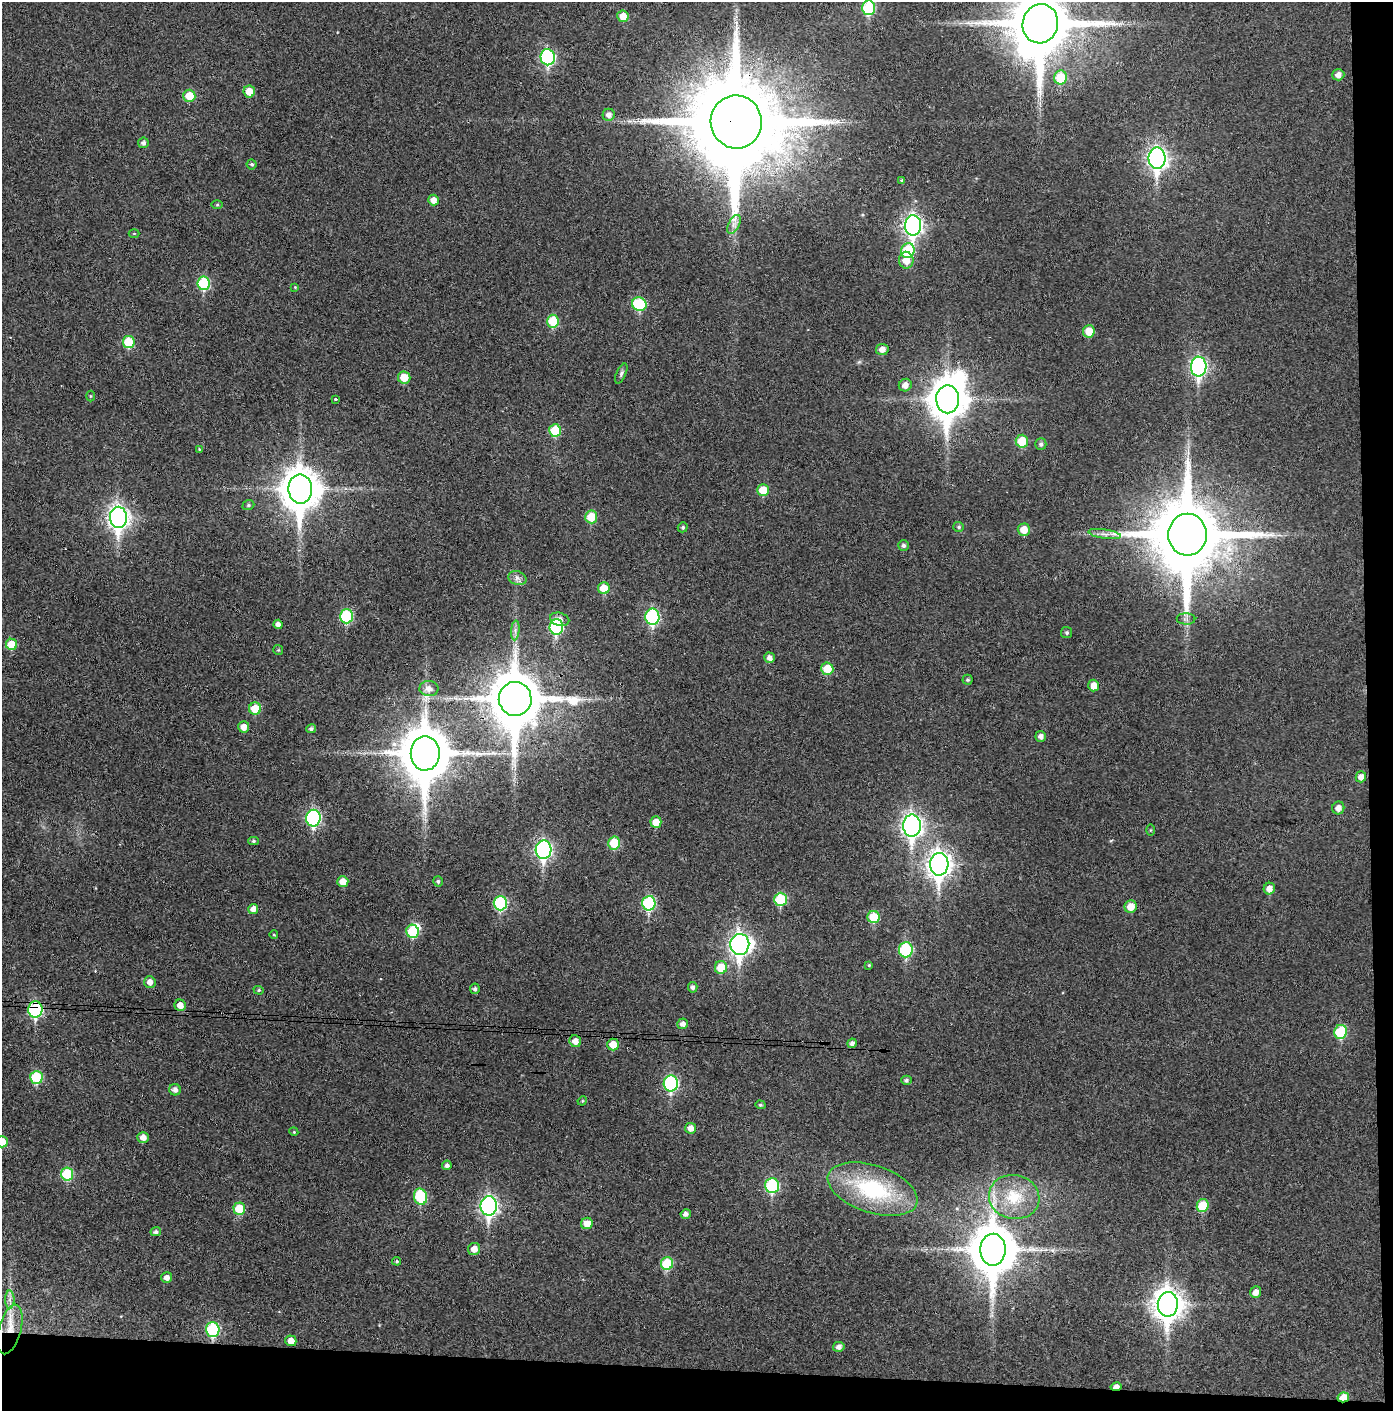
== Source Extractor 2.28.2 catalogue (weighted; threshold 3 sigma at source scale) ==
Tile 9 of 3 x 3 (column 3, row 3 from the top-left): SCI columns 2857-4247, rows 4-1412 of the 4319 x 4236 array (HDU 1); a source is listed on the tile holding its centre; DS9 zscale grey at full resolution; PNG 1395 x 1413 px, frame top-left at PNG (2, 2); each listed source drawn as its Kron ellipse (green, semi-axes under 4 px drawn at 4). Shown black and unused: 5% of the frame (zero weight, under 3 of 4 exposures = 6% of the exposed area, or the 3 px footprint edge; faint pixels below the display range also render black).
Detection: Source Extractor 2.28.2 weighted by HDU 2 'WHT'; one run over the whole footprint, this tile lists its part. Background 0.0357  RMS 0.0051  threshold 0.023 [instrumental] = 3 sigma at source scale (4.5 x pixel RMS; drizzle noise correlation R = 1.50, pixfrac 1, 0.05/0.05 arcsec/px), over >= 5 px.
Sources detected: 147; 2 inside a brighter object's white glare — neither listed nor drawn; the other 145 listed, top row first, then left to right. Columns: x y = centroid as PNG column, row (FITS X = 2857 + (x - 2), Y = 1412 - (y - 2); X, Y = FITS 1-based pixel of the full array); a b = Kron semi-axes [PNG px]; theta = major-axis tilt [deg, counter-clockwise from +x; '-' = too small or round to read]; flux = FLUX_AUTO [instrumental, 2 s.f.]
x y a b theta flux
869 8 7 6 - 35
623 16 6 5 - 6.4
1040 24 20 17 75 4500
548 57 8 7 - 73
1338 75 6 5 - 2.9
1061 77 7 6 - 16
249 92 6 5 - 7.2
189 96 6 6 - 11
609 115 6 6 - 2.7
736 122 26 25 - 11000
143 143 5 5 - 1.6
1157 158 11 8 90 210
252 164 5 5 - 0.91
902 180 4 4 - 0.66
433 200 5 5 - 3.6
217 205 6 4 1 0.61
734 224 10 5 63 2.3
913 225 10 8 88 200
134 233 5 3 - 0.42
908 251 7 6 - 25
906 260 8 7 - 6.8
204 283 7 6 - 31
295 287 4 4 - 0.42
639 304 7 6 - 29
553 321 6 6 - 17
1089 331 6 5 - 8.6
129 342 6 6 - 18
882 349 6 5 - 3.1
1199 367 10 8 88 120
621 373 10 5 66 1.3
404 377 6 6 - 8.3
905 385 6 6 - 3
90 396 5 3 - 0.48
335 399 3 3 - 1.2
948 399 14 11 -90 1200
555 431 6 6 - 17
1022 441 6 6 - 13
1041 444 6 5 - 1.5
199 449 3 3 - 0.36
300 489 14 12 -89 1300
763 490 6 6 - 11
248 505 6 5 - 0.82
118 517 10 8 -89 280
591 517 6 6 - 11
683 527 5 4 - 0.97
959 527 5 5 - 0.89
1024 530 6 6 - 6.8
1105 534 16 4 -9 2.7
1187 535 21 19 -90 6100
903 545 5 5 - 1.2
517 578 9 6 -17 2.2
604 588 6 6 - 8.8
346 616 7 6 - 33
652 617 8 7 - 61
560 619 10 6 -14 2.7
1186 619 9 5 0 1.5
278 624 4 4 - 2.2
556 627 8 7 - 49
515 630 10 4 85 1.7
1067 633 5 5 - 0.95
11 644 6 5 - 11
278 650 5 5 - 0.6
770 658 5 5 - 2.6
827 669 6 6 - 11
968 680 5 5 - 0.85
1094 686 6 5 - 4.7
429 689 9 7 -2 3.2
515 699 17 16 - 3300
255 709 6 6 - 11
244 727 5 5 - 4.3
311 729 5 4 - 1.3
1041 736 5 5 - 2.4
425 753 17 14 -89 2700
1361 777 5 5 - 2.8
1338 808 6 6 - 3.3
313 818 8 7 - 79
656 822 6 5 - 7.2
912 826 11 8 -90 250
1151 830 6 4 90 0.47
253 841 5 4 - 0.86
614 843 6 6 - 16
544 850 9 8 - 130
939 864 11 9 87 390
438 881 5 4 - 0.89
343 882 5 5 - 5.2
1269 889 6 5 - 4.1
781 899 6 6 - 24
500 903 7 6 - 42
649 903 7 6 - 42
1131 907 6 6 - 6.6
253 909 5 5 - 3
874 917 6 6 - 13
413 931 7 6 - 18
274 935 4 3 - 0.38
740 944 10 9 - 270
906 950 7 7 - 41
869 965 4 4 - 0.56
721 967 6 6 - 12
150 982 6 5 - 3.1
693 987 5 4 - 1.5
475 989 5 5 - 1.2
259 990 5 4 - 0.71
180 1005 6 5 - 4.4
35 1010 8 7 - 61
683 1024 5 5 - 2.5
1341 1032 7 6 - 24
575 1041 6 5 - 3.8
852 1043 5 4 - 1.7
613 1045 6 6 - 7
36 1077 6 6 - 24
906 1080 5 4 - 1.1
671 1083 8 7 - 66
175 1090 6 5 - 2.3
582 1101 5 4 - 0.49
760 1105 5 4 - 0.72
690 1128 5 5 - 3.7
294 1132 4 3 - 0.46
143 1137 5 5 - 3.5
2 1142 6 6 - 8.3
447 1165 5 4 - 1.5
67 1174 6 6 - 24
772 1186 7 7 - 39
873 1189 47 23 -18 53
420 1197 8 6 -77 26
1014 1197 25 22 -12 21
489 1206 9 8 - 160
1203 1206 6 6 - 18
239 1209 6 6 - 16
686 1214 5 4 - 1.8
587 1223 6 5 - 5.7
156 1232 5 4 - 1.3
474 1249 6 6 - 4
993 1250 16 12 89 2100
397 1261 4 4 - 0.73
667 1264 6 6 - 21
167 1278 5 5 - 2.7
1256 1292 6 5 - 3.1
10 1300 9 4 90 1.9
1168 1304 12 10 88 630
10 1329 25 11 75 11
213 1330 7 7 - 42
291 1341 5 5 - 3.8
839 1347 6 5 - 2.2
1116 1387 5 4 - 2.7
1343 1397 6 5 - 8.5
Overlapping masked pixels (flux is a lower limit): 11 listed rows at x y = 736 122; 948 399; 1187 535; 515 699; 425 753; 500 903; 35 1010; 993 1250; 10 1329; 1116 1387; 1343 1397
Isophote crosses this tile's border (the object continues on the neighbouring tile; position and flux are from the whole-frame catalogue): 3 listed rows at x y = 869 8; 1040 24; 2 1142